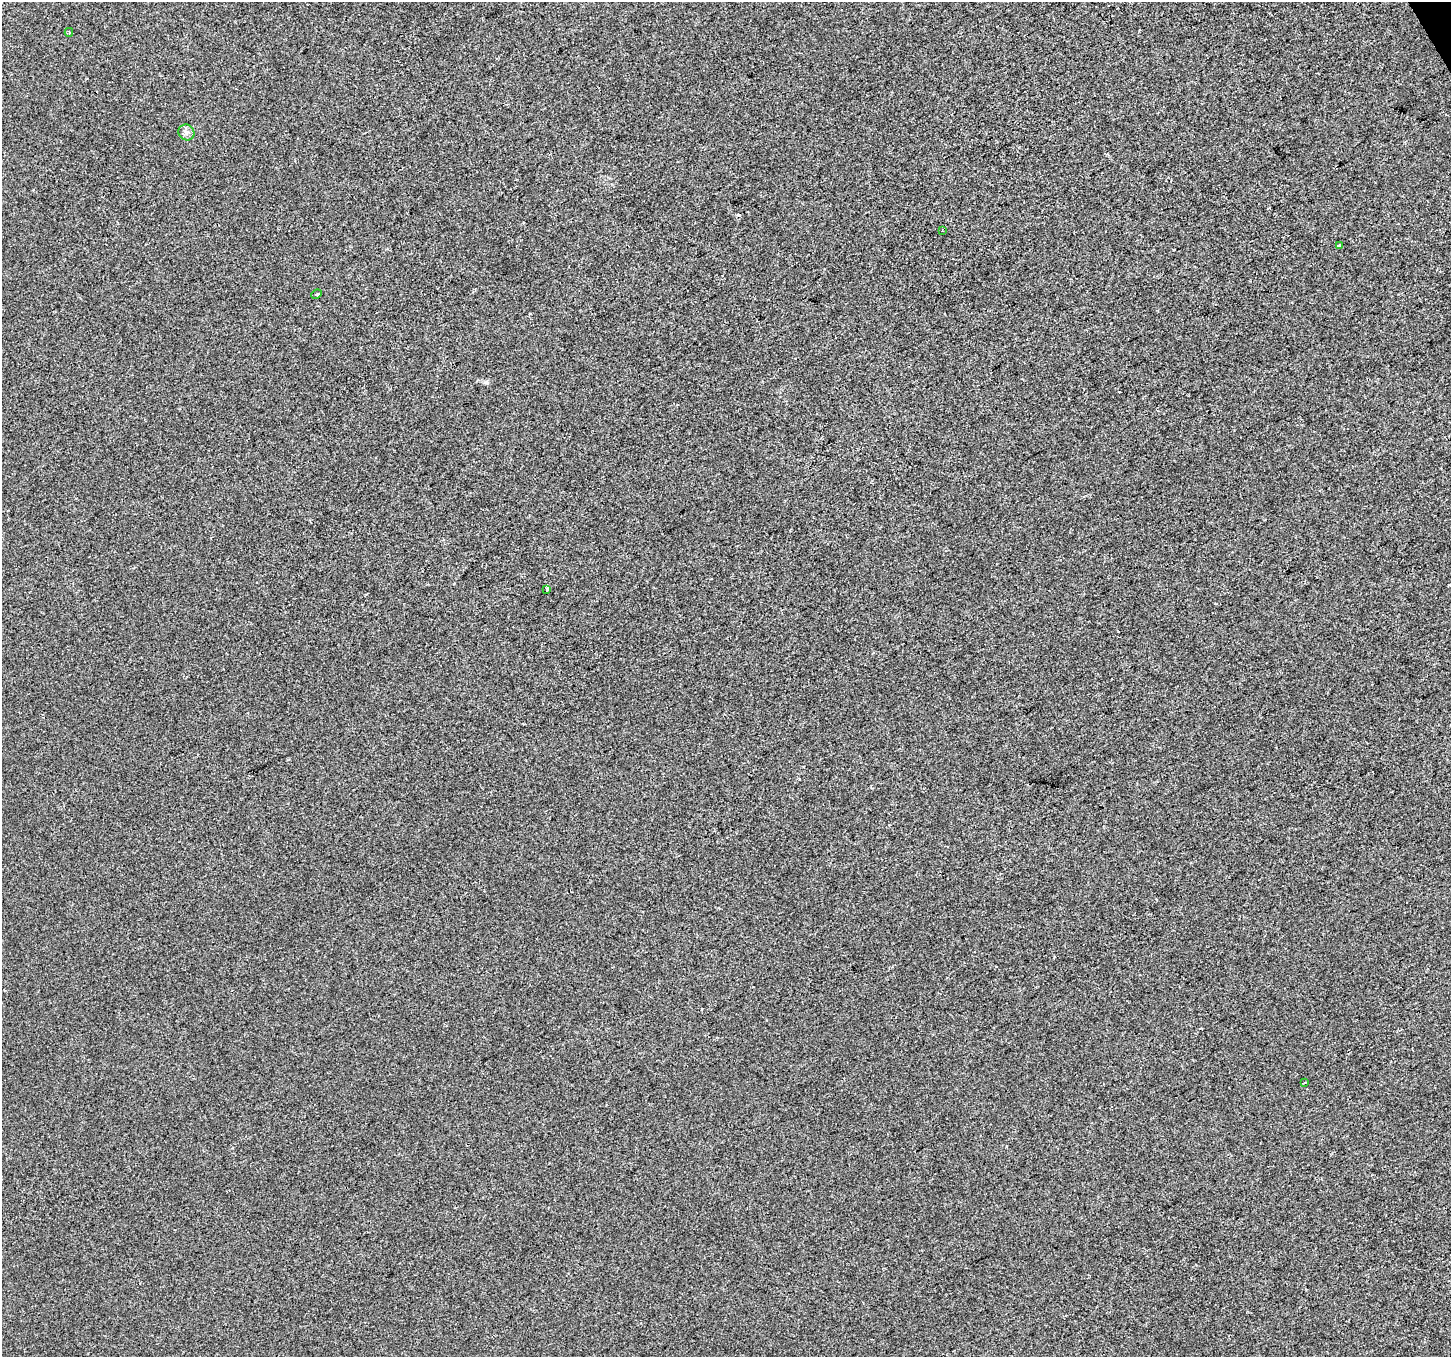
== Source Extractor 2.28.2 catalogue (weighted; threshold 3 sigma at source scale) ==
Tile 10 of 4 x 4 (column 2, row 3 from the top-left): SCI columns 1452-2900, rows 1520-2874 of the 5799 x 5687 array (HDU 1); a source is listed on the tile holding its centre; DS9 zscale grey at full resolution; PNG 1453 x 1359 px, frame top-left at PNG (2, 2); each listed source drawn as its Kron ellipse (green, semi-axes under 4 px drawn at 4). Shown black and unused: <1% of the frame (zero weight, under 2 of 3 exposures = <1% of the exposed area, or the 3 px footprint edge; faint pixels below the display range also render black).
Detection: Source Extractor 2.28.2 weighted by HDU 2 'WHT'; one run over the whole footprint, this tile lists its part. Background 0.00151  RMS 0.0057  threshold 0.0255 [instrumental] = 3 sigma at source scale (4.5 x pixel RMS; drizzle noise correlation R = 1.50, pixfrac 1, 0.0396/0.0396 arcsec/px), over >= 5 px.
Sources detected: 9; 2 cosmic-ray / hot-pixel residue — neither listed nor drawn; the other 7 listed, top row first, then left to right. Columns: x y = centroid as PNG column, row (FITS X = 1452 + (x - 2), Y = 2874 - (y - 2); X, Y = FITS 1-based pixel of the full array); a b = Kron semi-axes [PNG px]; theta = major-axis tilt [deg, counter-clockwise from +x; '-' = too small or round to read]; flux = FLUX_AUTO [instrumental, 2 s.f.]
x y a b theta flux
69 32 4 3 - 0.71
186 132 8 7 - 2.1
942 231 3 3 - 0.53
1339 246 4 3 - 1.3
317 294 5 3 - 0.8
547 589 3 3 - 2.3
1305 1082 4 3 - 0.59